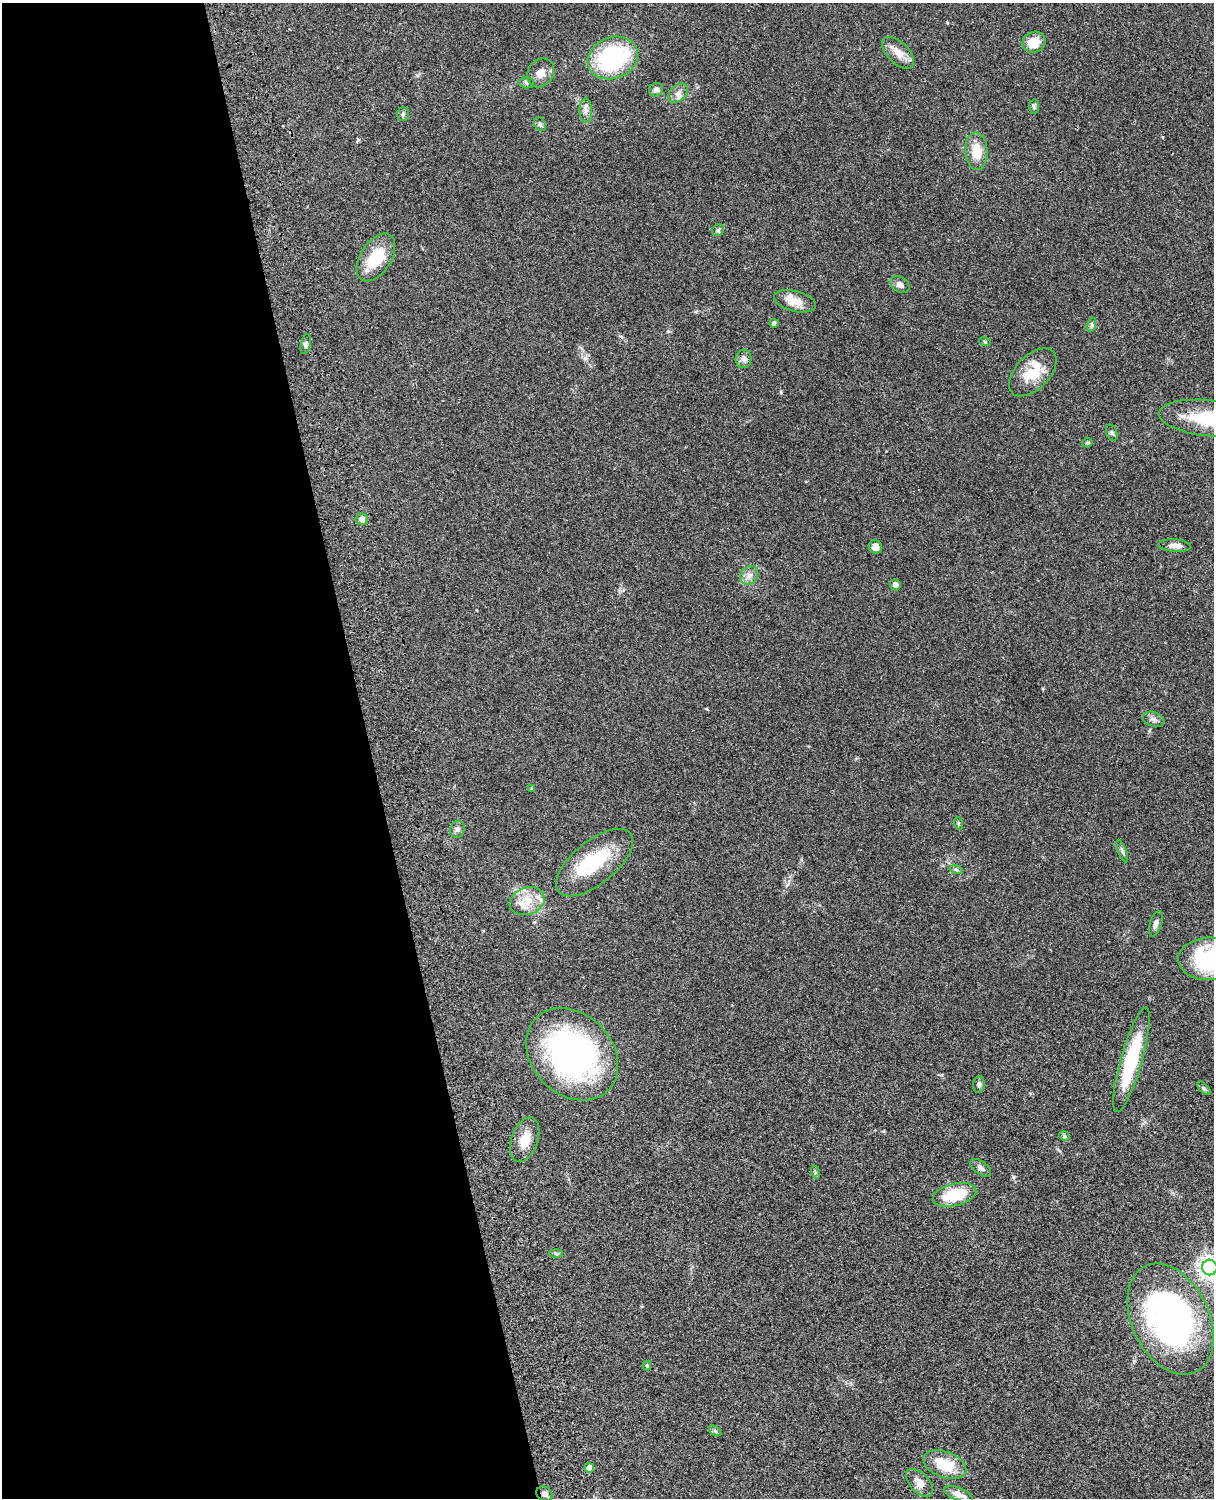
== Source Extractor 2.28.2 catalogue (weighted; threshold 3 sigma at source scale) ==
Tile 5 of 4 x 3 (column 1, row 2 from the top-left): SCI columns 122-1333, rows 1773-3268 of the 5089 x 4927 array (HDU 1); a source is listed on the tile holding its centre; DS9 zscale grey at full resolution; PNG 1216 x 1500 px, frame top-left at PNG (2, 3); each listed source drawn as its Kron ellipse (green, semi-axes under 4 px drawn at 4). Shown black and unused: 31% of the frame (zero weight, under 3 of 4 exposures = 6% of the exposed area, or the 3 px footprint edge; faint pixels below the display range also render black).
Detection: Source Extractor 2.28.2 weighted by HDU 2 'WHT'; one run over the whole footprint, this tile lists its part. Background 0.0798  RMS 0.0058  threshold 0.0262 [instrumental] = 3 sigma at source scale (4.5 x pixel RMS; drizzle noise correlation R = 1.50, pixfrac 1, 0.05/0.05 arcsec/px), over >= 5 px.
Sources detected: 59; all 59 listed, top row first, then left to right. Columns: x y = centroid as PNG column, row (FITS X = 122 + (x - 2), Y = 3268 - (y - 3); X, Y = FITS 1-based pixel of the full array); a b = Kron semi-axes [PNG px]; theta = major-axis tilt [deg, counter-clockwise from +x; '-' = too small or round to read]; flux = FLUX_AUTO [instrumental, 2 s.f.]
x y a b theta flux
1034 42 12 10 26 8.1
898 53 20 10 -44 6.3
613 58 26 20 21 65
541 73 15 12 55 5.8
527 83 7 5 -2 1.2
656 90 7 6 - 2
678 93 11 7 43 3.2
1034 106 7 5 -88 1.1
586 111 12 6 -88 2.8
403 114 7 5 88 1.2
540 124 7 5 -60 1.3
976 151 19 11 -86 11
718 230 7 5 44 1.1
376 257 27 15 57 21
900 285 10 7 -32 2.6
795 301 21 10 -15 7.4
774 323 4 4 - 1.4
1091 325 7 4 71 1.1
985 342 6 3 -20 0.68
306 344 10 5 78 1.3
743 359 9 8 - 2.2
1033 372 29 17 46 17
1209 418 50 18 -6 29
1112 433 8 5 -72 1.1
1087 442 5 5 - 0.87
362 519 6 6 - 1.9
1175 546 16 6 -4 4.2
875 547 7 6 - 4.3
749 575 10 8 54 3.1
895 585 5 5 - 2.7
1154 719 11 7 -20 2.2
532 789 3 3 - 0.72
958 823 6 4 -72 0.73
457 829 8 7 - 1.9
1122 851 12 3 -69 1.3
594 863 46 21 39 33
956 869 6 4 -20 0.84
527 901 18 13 19 11
1156 924 13 6 73 2.3
1209 959 31 21 2 51
572 1054 51 40 -46 150
1131 1060 54 11 74 42
979 1085 8 5 86 1.4
1204 1088 9 3 -45 0.88
1064 1136 5 4 - 0.79
525 1140 23 13 70 9.5
981 1168 12 6 -37 2
815 1172 7 4 -73 0.85
954 1195 22 11 14 21
556 1254 7 4 -2 0.86
1210 1267 8 7 - 350
1171 1319 59 38 -65 170
647 1366 5 4 - 0.59
715 1431 7 4 -37 0.84
945 1465 22 13 -20 18
589 1468 4 4 - 5
919 1483 17 9 -46 5.4
544 1494 8 7 - 1.8
958 1494 15 6 -22 4.3
Isophote crosses this tile's border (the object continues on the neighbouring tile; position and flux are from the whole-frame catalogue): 3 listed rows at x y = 1209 418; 1209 959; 1210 1267
Unlisted compact peaks at least as high as the median listed source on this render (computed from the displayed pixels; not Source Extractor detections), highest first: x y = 358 140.